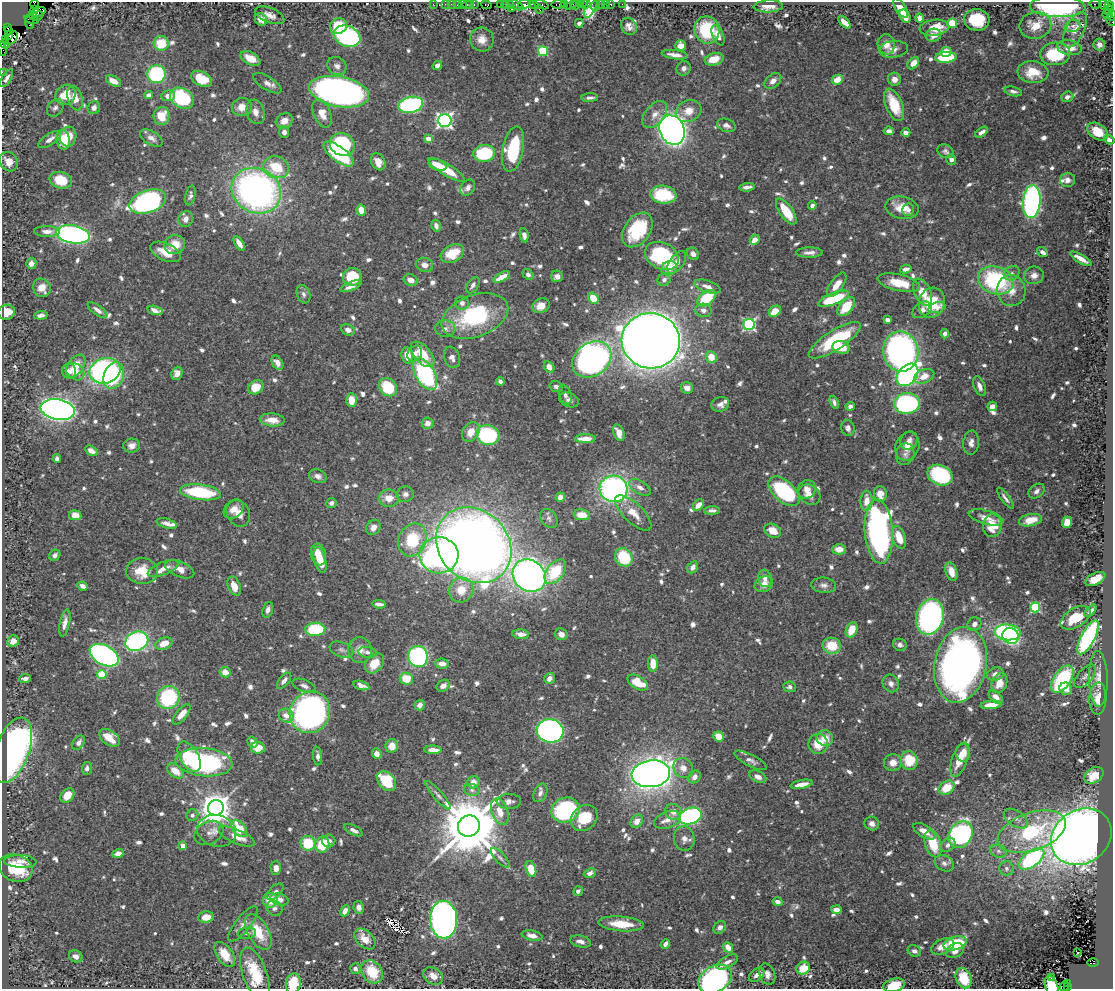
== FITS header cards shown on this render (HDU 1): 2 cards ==
NAXIS1  =                 1111
NAXIS2  =                  987

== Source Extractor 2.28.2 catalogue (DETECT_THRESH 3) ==
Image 1111 x 987 px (HDU 1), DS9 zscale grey, 1 PNG px = 1 image px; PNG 1115 x 991 px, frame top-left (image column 1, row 987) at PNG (2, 2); each listed source drawn as its Kron ellipse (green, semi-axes under 4 px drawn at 4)
Background 0.704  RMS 0.01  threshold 0.0299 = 3 sigma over >= 5 px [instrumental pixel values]
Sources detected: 862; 2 with non-positive FLUX_AUTO (blend fragments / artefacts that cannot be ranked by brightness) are neither listed nor drawn; of the other 860, the 500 brightest by FLUX_AUTO listed and drawn (360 fainter detections omitted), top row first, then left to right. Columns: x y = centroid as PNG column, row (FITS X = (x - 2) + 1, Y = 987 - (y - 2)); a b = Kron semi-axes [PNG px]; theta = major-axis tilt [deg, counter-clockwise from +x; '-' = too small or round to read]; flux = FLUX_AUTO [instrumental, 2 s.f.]
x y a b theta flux
433 4 2 2 - 19
445 4 2 2 - 28
451 4 2 2 - 25
474 4 3 2 - 41
500 4 3 2 - 30
509 4 2 2 - 15
524 4 6 3 -1 190
541 4 8 3 -18 150
558 4 6 3 8 83
565 4 3 3 - 98
573 4 3 3 - 46
581 4 3 2 - 48
586 4 5 3 - 86
600 4 3 3 - 82
605 4 2 2 - 11
611 4 3 3 - 66
622 4 2 2 - 11
1095 4 6 3 -8 89
35 5 4 4 - 190
458 5 3 3 - 130
462 5 3 2 - 53
469 5 6 3 0 91
486 5 5 4 - 70
505 5 4 3 - 69
516 5 8 3 -24 190
534 5 5 3 - 130
576 5 5 2 - 57
591 5 13 5 65 31
1104 5 6 4 -55 54
569 6 2 2 - 40
595 6 5 3 - 37
768 6 14 6 3 6.8
1109 6 5 3 - 100
1058 7 28 10 -1 110
900 8 11 5 -55 9.7
512 9 3 2 - 48
539 9 4 2 - 89
35 10 4 3 - 330
1109 10 5 4 - 55
38 12 8 4 20 520
1107 14 5 4 - 210
32 15 4 3 - 43
270 15 15 7 -22 4.7
1112 15 5 2 - 78
37 16 6 4 29 120
905 16 7 5 -59 7.4
919 18 4 4 - 2.7
31 19 8 3 -14 56
261 19 7 5 -50 6.1
977 20 13 11 -7 23
1111 20 6 2 -58 75
845 22 8 4 -45 7.3
29 23 6 4 -65 59
579 23 4 3 - 2.3
952 23 5 4 - 22
1035 25 16 13 12 11
338 26 9 7 24 24
629 26 9 7 -58 3.6
1073 26 8 6 15 2.3
7 28 3 3 - 75
934 28 15 8 7 14
707 30 14 12 -70 34
1075 30 19 9 62 7.3
8 31 3 3 - 66
718 35 11 5 -67 4.8
933 35 8 6 13 4
8 36 4 3 - 170
347 36 14 10 -22 100
12 38 7 4 55 510
482 39 12 11 - 6.3
6 40 3 2 - 29
161 43 7 7 - 21
5 44 5 3 - 42
886 44 10 8 -81 5.9
1099 45 6 5 - 2.9
680 46 5 5 - 7.2
1069 48 12 7 -9 7.8
2 49 7 2 -82 50
893 49 14 8 8 4.3
543 51 5 5 - 43
946 52 5 5 - 7.2
1055 54 15 11 4 41
675 55 13 4 -7 5.1
946 57 11 5 4 37
250 58 11 6 -28 8.9
714 59 9 6 15 10
913 63 7 5 47 6.7
437 65 5 4 - 2.8
337 66 10 8 -38 3.6
684 68 7 7 - 2.7
2 72 2 2 - 13
1033 72 15 11 -7 14
156 74 9 9 - 61
7 78 10 4 58 2.6
202 79 11 7 -25 22
894 79 7 6 - 4.1
837 80 6 4 28 8.6
113 81 8 5 -27 6.8
773 81 9 6 40 3.9
267 83 16 6 -32 4
1013 91 9 4 -13 2.3
339 92 30 15 -10 410
66 95 11 9 47 19
149 95 4 4 - 3
168 96 7 5 2 5.2
1067 97 6 5 - 2.5
75 98 12 7 -76 9.1
182 98 13 9 -32 59
590 98 8 3 3 2.2
411 105 12 8 14 100
894 105 17 8 -68 22
242 107 10 9 - 7
55 108 9 7 51 2.5
94 108 6 6 - 3.5
689 111 13 10 21 9.2
255 112 12 9 -72 5.2
322 113 15 8 -67 8.5
655 114 16 9 51 6.5
161 116 9 8 - 12
444 120 7 6 - 220
284 121 9 7 28 6.4
726 125 10 6 -19 3.2
672 130 15 12 -65 660
889 131 5 4 - 3.1
284 132 6 5 - 3.2
982 132 7 4 36 3.3
1097 132 11 7 -32 12
906 133 4 4 - 3.3
68 137 10 8 80 10
151 138 12 6 -31 4
50 139 13 5 34 4.1
428 139 4 4 - 9.1
63 140 10 6 -84 17
1109 140 5 4 - 3.2
342 144 13 11 -25 70
513 149 23 10 78 45
945 151 8 6 -28 2.2
484 153 11 8 5 45
338 154 18 7 -37 41
951 159 5 4 - 3.2
9 162 10 8 -55 7.4
378 162 9 6 -61 6.6
438 165 9 5 -21 7.5
276 167 13 11 -18 25
446 170 21 5 -31 16
61 180 11 8 -14 16
1068 180 7 7 - 3.6
747 187 8 3 4 3
468 188 9 6 53 3.2
256 191 25 22 -27 280
190 195 10 5 78 2.3
663 195 13 9 -8 38
148 201 19 11 19 220
1032 201 17 9 85 180
812 205 4 4 - 2.3
902 208 17 11 -12 13
361 210 6 4 -84 8.6
908 210 6 6 - 3.4
786 211 15 6 -55 21
186 219 8 7 - 3.9
436 226 6 4 -76 2.6
637 230 19 13 54 45
47 231 13 5 -2 4.7
73 234 17 9 -9 200
524 235 7 4 -82 3.5
755 240 5 4 - 8.4
239 243 8 4 -59 5.2
175 245 10 9 - 11
165 252 16 8 -24 11
1042 252 6 4 -39 3.4
809 253 13 5 1 3.7
452 254 12 8 27 17
693 254 7 5 -47 2.5
662 256 18 13 -27 81
1081 259 12 4 -30 5.7
677 262 13 7 54 5.1
31 263 5 5 - 3.3
425 265 8 7 - 4.8
669 268 8 7 - 6.6
906 269 6 4 16 2.9
1012 273 8 6 33 2.6
528 274 6 4 -38 2.1
1034 275 10 8 18 4
557 276 6 5 - 3.1
352 277 9 9 - 26
502 277 9 4 29 8.7
411 280 7 5 -23 4.8
664 280 7 6 - 2.6
996 280 18 13 -18 72
899 283 22 8 -13 17
473 285 9 5 57 2.6
837 285 14 6 54 8.3
351 286 11 4 23 4
707 287 13 5 -19 5.1
42 288 9 8 - 7.6
1011 291 15 14 - 9.2
923 292 14 8 -65 12
303 294 9 6 -70 2.6
593 298 6 4 -51 13
706 298 10 6 37 29
834 299 16 6 21 41
462 303 7 6 - 3.1
932 303 15 13 70 22
541 306 9 7 26 6.6
846 307 11 6 50 19
937 307 9 5 16 3
98 310 11 5 -37 3.4
155 310 8 4 -14 4.8
703 310 8 6 -11 3.4
922 310 10 7 33 4.8
775 311 6 5 - 10
7 312 8 7 - 9.1
41 315 6 4 4 2.9
475 316 35 21 20 72
887 320 4 4 - 3
749 324 6 5 - 120
445 328 10 8 -1 3.8
348 330 7 5 -25 3.6
945 334 5 4 - 2.7
835 340 30 9 33 52
651 341 29 27 -9 1700
841 347 9 6 -13 15
901 352 20 17 -80 270
415 354 8 6 54 3.8
423 354 15 8 -49 16
407 355 8 6 -80 10
452 357 11 7 -69 4.1
711 357 6 5 - 9.9
592 359 21 16 36 350
277 363 8 5 -58 5
75 366 13 8 55 10
549 367 6 5 - 4.8
69 371 7 7 - 3.6
105 371 16 12 15 170
75 372 10 7 -40 8.2
177 373 7 5 67 5.3
425 374 17 9 -61 99
907 375 13 9 47 220
114 376 13 9 68 42
924 376 10 6 21 6.9
500 382 4 3 - 2.5
980 386 10 5 -68 3.9
256 387 8 6 36 14
388 387 10 8 -48 31
556 387 7 5 -18 2.7
687 388 6 5 - 5.1
565 395 10 6 -71 2.9
351 400 7 5 -86 9.3
569 400 10 7 -22 2.7
834 402 7 4 -71 2.2
907 403 13 10 6 120
720 404 9 7 18 3.6
850 406 4 4 - 2.2
992 406 5 5 - 3.8
58 410 17 10 -10 540
272 420 12 6 -4 8.8
428 423 6 5 - 4.4
848 428 8 6 -71 2.6
471 432 10 8 55 8.4
619 433 9 5 -67 6.7
488 435 12 10 -16 74
585 439 10 4 0 7.6
909 441 9 8 - 3.7
971 443 12 8 84 3.9
132 446 8 7 - 4.4
907 446 14 11 69 7.2
91 451 7 4 -33 4.8
905 454 11 9 77 3.5
57 459 4 4 - 2.4
940 475 13 10 -24 77
318 476 9 6 -22 3.4
640 487 12 6 -32 4.1
613 489 14 13 - 210
807 489 9 8 - 5.7
784 491 18 10 -42 85
1037 491 9 6 38 2.9
200 492 20 7 -7 51
405 494 8 7 - 3.2
880 494 8 6 -84 7.5
809 495 12 9 -36 6.2
560 497 4 4 - 4.1
389 498 10 8 1 8.6
1005 498 13 3 -53 2.3
866 501 10 6 87 9.1
331 503 5 5 - 2.7
698 505 6 4 48 6.1
234 509 11 8 42 5.5
712 510 8 3 2 2.3
238 513 14 11 -61 6.2
633 513 23 9 -44 11
75 515 6 5 - 6.4
582 515 8 5 -8 12
986 517 18 7 -15 5.4
549 518 10 7 -52 2.6
1030 520 12 6 12 11
1067 522 5 5 - 9.1
167 524 10 4 -16 3.7
992 526 11 9 87 16
373 527 8 6 54 4.5
773 531 9 6 -28 8.4
879 532 32 14 -86 240
899 538 12 6 -71 14
412 540 17 13 68 32
474 545 41 34 -45 850
839 549 7 5 -1 6.5
318 554 11 7 -79 8.8
55 555 6 5 - 2.8
439 555 19 18 - 200
624 557 9 8 - 33
320 560 13 6 -75 12
693 567 6 5 - 3.6
163 568 16 6 21 5.3
180 569 15 7 -22 5.9
142 571 16 13 -3 16
555 572 14 8 52 31
951 572 9 5 -71 7.2
529 576 17 15 -42 430
765 578 9 6 -78 3.9
1095 579 11 5 27 11
764 584 9 7 27 5.8
824 585 12 7 -6 3.1
82 586 5 4 - 3
234 586 10 6 -66 6.7
461 590 13 12 - 12
379 604 7 3 -5 3.1
1035 607 5 5 - 61
268 610 8 5 71 2.8
1091 611 7 3 47 2.3
930 617 18 13 75 190
1075 618 17 9 31 16
65 623 14 5 78 4.6
974 624 7 6 - 3.6
315 629 10 6 2 36
852 630 8 5 65 12
1007 632 13 8 -5 140
521 634 8 4 -4 5.8
561 634 7 5 -29 4.3
1011 636 8 8 - 76
1088 637 19 7 62 130
13 641 6 5 - 4.9
137 641 12 9 22 120
164 644 9 6 21 11
900 645 7 6 - 2.4
832 646 9 8 - 18
341 650 12 7 -21 2.5
360 650 13 12 - 6.2
368 652 9 5 -10 2.6
104 655 16 9 -28 180
418 656 10 10 - 98
374 663 11 8 50 13
653 663 8 5 -88 9.2
442 664 7 5 -5 6.2
961 665 38 26 79 450
225 672 5 5 - 7.9
995 674 8 6 17 4.4
102 675 4 4 - 31
1085 676 14 7 49 3.2
549 678 6 5 - 3.4
25 679 6 4 6 2.6
406 679 6 6 - 15
1062 679 15 8 55 60
1098 679 28 9 -89 8.9
284 681 9 5 53 3.4
638 682 11 6 -31 21
891 683 9 8 - 3.3
999 683 10 7 68 8.1
361 685 8 4 -15 3.9
304 686 12 6 -21 3
443 686 7 5 30 3.5
790 687 6 5 - 2.2
1066 689 6 6 - 5.5
996 697 8 5 -40 4.2
168 698 12 11 - 61
1098 698 16 8 87 8.8
420 705 5 5 - 3.3
991 705 10 4 5 7.9
310 712 21 19 57 320
182 714 12 5 51 7.1
286 715 8 6 -26 6.4
550 731 13 11 -10 260
718 736 5 5 - 10
109 738 11 7 -34 13
825 738 8 7 - 8.4
252 742 6 4 -57 4.6
79 743 8 5 54 3.3
818 744 10 9 - 14
392 746 7 6 - 7.4
258 748 7 5 -8 13
12 750 34 16 70 270
433 750 8 4 -1 5.4
963 753 9 7 -89 6.3
377 754 5 4 - 4.8
318 756 9 4 -85 2.6
189 757 16 9 -59 17
960 759 18 7 71 13
751 760 18 6 -27 3.3
909 760 9 8 - 23
204 762 28 14 -5 120
893 763 9 8 - 6.5
87 768 6 5 - 2.3
683 768 10 9 - 6.1
175 771 9 6 -37 9.3
651 774 19 13 7 790
1094 775 10 7 32 9.5
695 777 7 5 53 3.6
758 777 9 5 -25 4
386 781 11 8 -48 33
473 782 6 6 - 7.1
802 784 11 4 10 5.8
947 788 8 6 35 14
472 790 8 6 -16 2.5
540 793 10 6 65 2.7
67 795 8 6 45 9.8
438 795 18 4 -49 3
509 801 12 7 0 3.9
216 808 8 7 - 1300
565 810 14 12 21 68
500 812 14 8 -71 9.4
673 812 8 7 - 6
192 815 6 5 - 2.2
690 816 11 8 19 130
584 818 14 12 40 20
1016 819 13 8 -33 4.5
667 820 14 8 19 5.5
637 821 7 5 50 6.3
872 824 7 6 - 3.1
469 826 11 10 - 6900
239 829 10 6 -50 21
354 830 10 4 -26 2.8
217 831 20 15 -15 9.3
924 831 12 6 -31 6.8
1032 832 35 19 19 63
209 833 15 11 28 5.1
961 835 14 11 56 150
236 836 20 7 -23 9.3
1081 837 32 26 34 900
684 838 12 10 -78 4.9
329 841 7 6 - 3.4
308 843 7 7 - 28
933 844 14 8 -72 24
322 845 8 7 - 23
948 845 8 6 40 4
183 846 4 4 - 7.9
998 851 8 6 -15 2.5
118 853 6 4 18 4.1
500 858 12 5 -47 2.4
1031 859 15 7 35 100
20 861 16 6 -2 4.4
944 863 10 7 -26 3.3
16 868 17 13 -20 22
276 868 7 5 -89 3.6
1006 868 7 7 - 2.3
531 869 8 5 -72 16
590 873 6 4 24 2.9
578 891 5 4 - 2.4
275 892 10 5 44 2.1
279 899 9 5 -15 3.5
270 900 7 7 - 13
777 902 5 4 - 2.5
359 907 6 5 - 3.4
274 908 8 7 - 2.6
836 910 5 4 - 4.7
345 911 6 4 64 3.9
206 917 8 5 9 7.7
444 920 19 13 -88 400
243 924 21 7 52 5.1
621 924 23 7 -4 17
720 927 7 5 49 3.1
258 932 20 10 -60 20
247 933 9 6 6 2.2
532 936 10 5 -10 4.2
365 939 12 8 -44 10
580 941 11 5 -13 3.6
955 943 12 6 15 39
665 944 5 3 - 3
943 946 12 7 25 8.9
728 947 6 4 -49 7.1
914 951 7 5 -24 3.3
955 951 9 6 30 5.1
1078 952 3 3 - 4.7
225 954 14 8 -55 13
76 956 7 5 -30 3.5
727 962 12 5 29 3.7
1093 963 6 4 -3 440
803 968 7 6 - 17
355 969 5 5 - 3
372 972 12 10 -53 20
255 974 28 12 -70 30
767 974 11 7 -71 4
757 975 9 5 38 3
433 976 11 8 -33 6.1
964 978 10 7 -69 22
1051 978 3 3 - 3.7
715 979 18 13 29 200
293 983 10 7 80 22
1068 983 3 2 - 77
894 985 11 6 14 16
1051 986 10 6 -68 14
1064 986 5 2 - 37
1067 987 3 3 - 50
At the frame edge (FLAGS 8, measured only in part): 10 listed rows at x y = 35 5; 1112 15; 1111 20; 2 49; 2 72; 1109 140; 715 979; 293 983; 894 985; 1051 986
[360 fainter detections neither listed nor drawn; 2 non-positive-flux detections neither listed nor drawn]